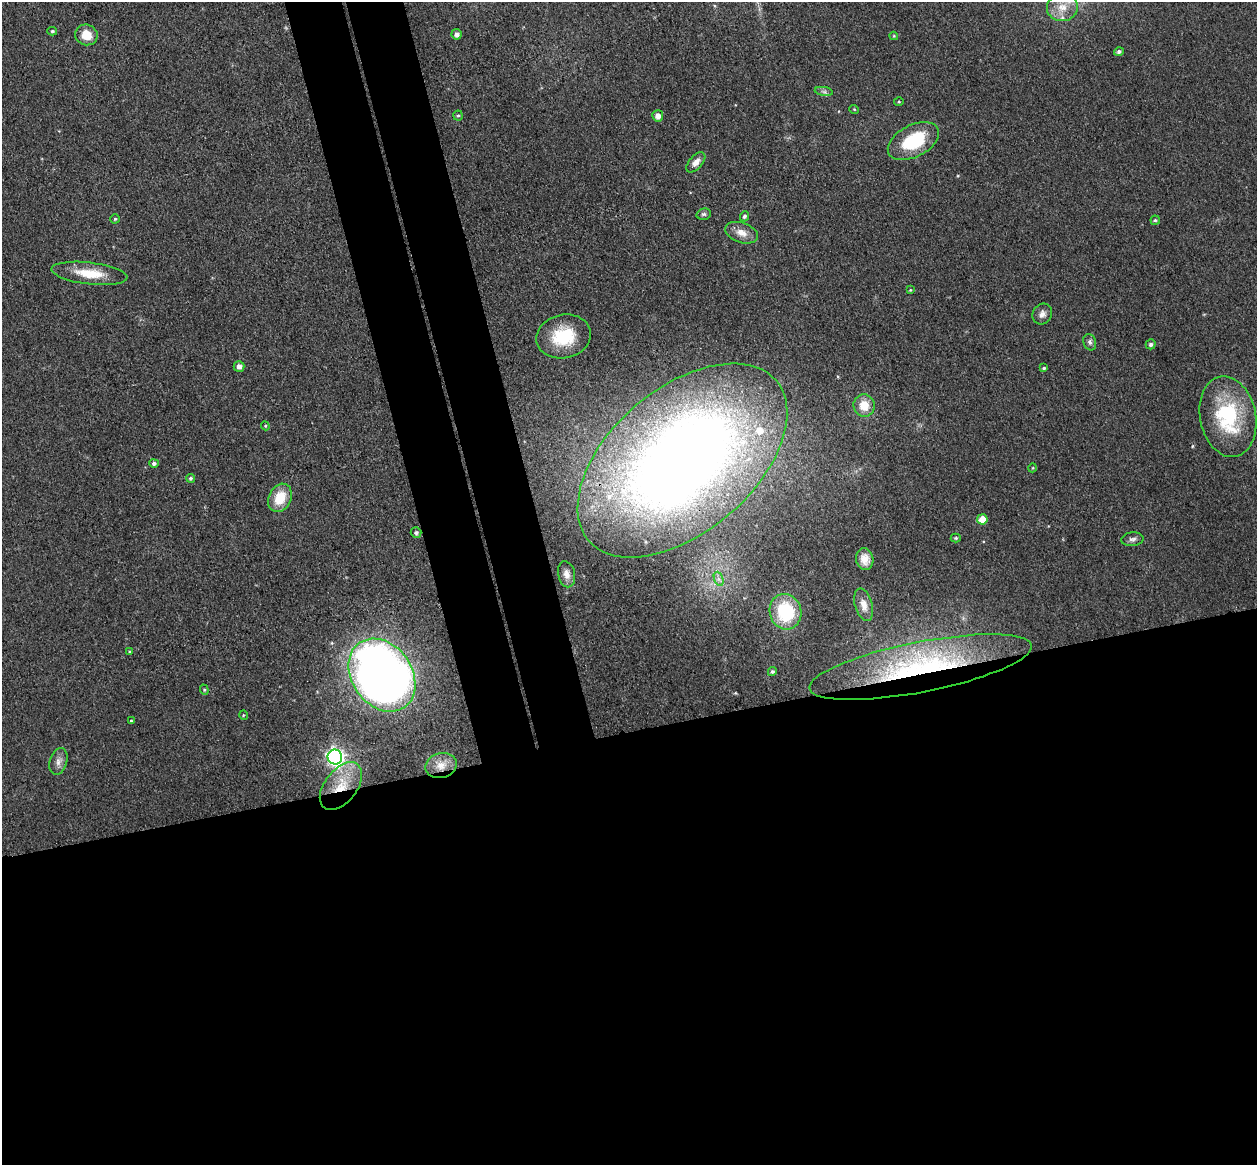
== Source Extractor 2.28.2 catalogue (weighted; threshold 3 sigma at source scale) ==
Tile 15 of 4 x 4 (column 3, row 4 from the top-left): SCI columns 2569-3823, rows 155-1317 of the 5135 x 5078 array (HDU 1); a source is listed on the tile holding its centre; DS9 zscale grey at full resolution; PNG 1259 x 1167 px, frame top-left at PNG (2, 2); each listed source drawn as its Kron ellipse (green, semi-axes under 4 px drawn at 4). Shown black and unused: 43% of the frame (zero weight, under 3 of 4 exposures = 5% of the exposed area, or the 3 px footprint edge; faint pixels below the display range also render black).
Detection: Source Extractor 2.28.2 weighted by HDU 2 'WHT'; one run over the whole footprint, this tile lists its part. Background 0.0741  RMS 0.0078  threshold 0.0353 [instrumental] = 3 sigma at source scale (4.5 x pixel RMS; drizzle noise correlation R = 1.50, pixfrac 1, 0.05/0.05 arcsec/px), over >= 5 px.
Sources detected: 58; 1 inside a brighter object's white glare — neither listed nor drawn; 3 inside a brighter listed object's ellipse — not listed separately; the other 54 listed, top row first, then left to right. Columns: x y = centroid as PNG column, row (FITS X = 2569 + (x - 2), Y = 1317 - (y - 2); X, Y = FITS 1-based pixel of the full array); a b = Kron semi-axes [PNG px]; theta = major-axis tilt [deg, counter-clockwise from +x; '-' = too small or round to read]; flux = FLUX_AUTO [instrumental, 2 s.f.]
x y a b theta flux
1062 7 15 13 2 13
52 31 5 4 - 1.1
456 34 5 5 - 3.3
86 35 11 10 - 13
894 36 4 4 - 0.74
1119 52 5 4 - 2
824 91 9 4 -9 2.1
899 102 5 3 - 0.85
854 109 5 3 - 0.63
458 116 5 5 - 1.2
658 116 5 5 - 4.9
913 141 28 16 28 43
696 162 12 6 49 5.4
704 214 7 5 15 1.7
744 216 5 4 - 2
115 219 4 4 - 1.1
1155 220 4 4 - 1.1
742 233 17 10 -19 8.2
89 273 38 11 -7 23
910 290 4 3 - 0.7
1042 314 11 9 55 4.4
564 336 28 21 12 37
1090 342 8 6 -71 2.2
1151 344 5 5 - 2
239 366 5 5 - 3.9
1044 368 4 3 - 1
864 406 11 10 - 13
1228 417 40 28 -79 70
265 426 4 4 - 0.91
682 460 123 72 41 920
154 463 5 4 - 2.3
1032 468 4 3 - 0.62
190 478 4 4 - 1.4
280 498 15 11 64 20
982 519 5 5 - 15
416 533 5 5 - 2
956 538 5 4 - 1.2
1132 539 11 7 5 2.9
865 559 11 8 -79 7.1
567 574 13 8 -78 5.4
719 579 7 4 -70 2.5
864 605 17 8 -74 6.9
785 612 18 15 -75 49
130 652 4 4 - 1.1
921 667 113 25 11 150
772 672 4 4 - 1.4
382 675 39 30 -55 830
204 690 5 4 - 1.1
243 715 5 3 - 0.75
131 721 3 3 - 0.81
335 757 7 7 - 290
58 761 14 8 73 4.7
441 765 16 12 14 11
341 786 27 16 52 27
Overlapping masked pixels (flux is a lower limit): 3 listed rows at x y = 682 460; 921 667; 341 786